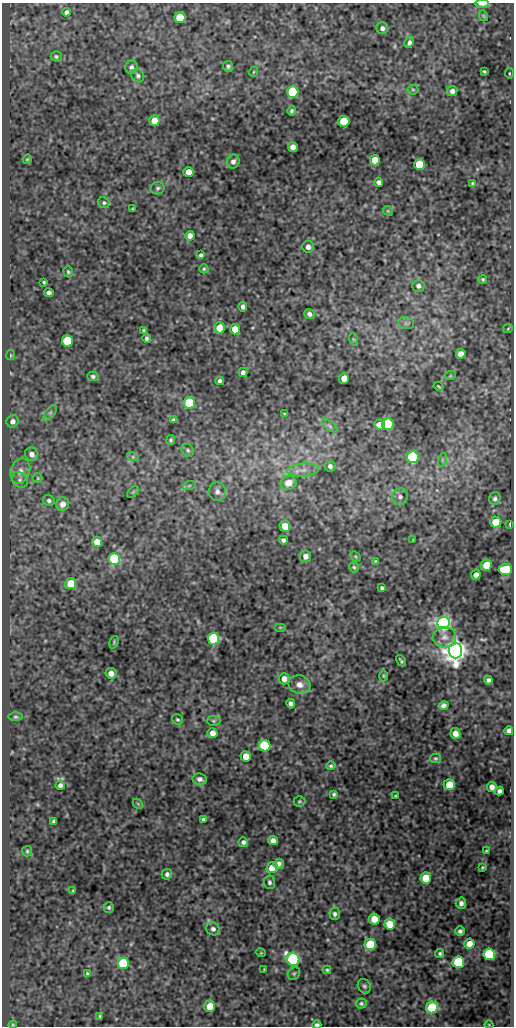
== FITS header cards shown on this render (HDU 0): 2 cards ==
NAXIS1  =                  512
NAXIS2  =                 1024

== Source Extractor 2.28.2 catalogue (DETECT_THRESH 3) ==
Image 512 x 1024 px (HDU 0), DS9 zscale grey, 1 PNG px = 1 image px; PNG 516 x 1028 px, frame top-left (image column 1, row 1024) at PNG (2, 3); each listed source drawn as its Kron ellipse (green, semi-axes under 4 px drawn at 4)
Background 49.3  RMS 0.55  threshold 1.64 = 3 sigma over >= 5 px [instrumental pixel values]
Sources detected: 174; all 174 listed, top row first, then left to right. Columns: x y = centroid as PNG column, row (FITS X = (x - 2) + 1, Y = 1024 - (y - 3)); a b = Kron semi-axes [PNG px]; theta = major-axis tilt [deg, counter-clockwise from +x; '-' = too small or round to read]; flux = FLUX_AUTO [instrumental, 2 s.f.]
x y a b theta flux
482 4 7 2 0 390
66 12 4 4 - 120
483 16 5 4 - 43
180 18 5 5 - 1200
382 28 6 5 - 130
409 42 6 4 62 110
56 56 5 5 - 65
228 66 5 5 - 83
131 67 6 6 - 120
484 71 3 3 - 43
253 72 5 3 - 33
509 73 5 3 - 34
138 76 7 6 - 83
413 90 5 5 - 48
452 91 5 5 - 150
293 92 6 5 - 3400
292 111 5 4 - 70
154 121 5 5 - 520
344 121 5 5 - 1700
293 147 5 5 - 290
27 159 5 4 - 38
375 160 5 5 - 740
233 162 7 6 - 140
419 165 5 5 - 1800
188 172 5 5 - 320
379 182 5 4 - 130
472 183 3 2 - 36
158 188 7 6 - 80
104 203 6 5 - 74
132 209 3 2 - 35
388 211 5 4 - 39
190 236 5 4 - 210
308 247 6 6 - 160
201 255 4 4 - 72
204 269 4 4 - 52
68 272 6 4 -72 63
483 279 4 4 - 51
44 282 3 3 - 47
418 286 6 6 - 130
49 293 5 4 - 98
243 307 5 4 - 100
309 314 5 4 - 110
406 323 8 6 -11 73
219 328 6 5 - 550
508 328 5 3 - 32
235 329 5 5 - 720
144 331 4 4 - 79
146 338 5 4 - 81
353 339 6 4 -71 49
67 341 5 5 - 2400
461 354 5 4 - 290
11 355 5 4 - 38
243 373 5 4 - 140
93 376 5 4 - 80
450 376 6 3 18 33
344 378 5 5 - 360
220 381 4 4 - 120
438 386 5 3 - 35
190 403 6 5 - 4100
50 413 9 4 54 89
285 414 3 3 - 35
173 420 4 3 - 65
13 421 6 6 - 180
388 424 6 5 - 3900
380 425 5 5 - 390
330 426 9 4 -36 66
171 440 5 4 - 62
188 450 7 5 -47 74
32 454 7 6 - 210
133 457 6 4 -18 51
413 457 6 6 - 5600
442 460 7 4 72 70
330 466 5 5 - 110
303 470 16 6 5 280
20 471 13 9 70 290
38 478 5 4 - 43
20 480 9 7 -48 120
289 483 8 7 - 430
189 486 6 4 19 52
133 492 7 4 45 51
217 492 9 8 - 170
400 497 8 8 - 150
495 499 6 5 - 89
49 501 6 5 - 90
63 504 7 6 - 270
496 522 5 5 - 1200
510 524 4 2 - 50
285 526 5 5 - 670
283 540 4 4 - 89
413 540 2 2 - 26
97 542 5 5 - 440
305 556 6 5 - 210
355 556 6 4 -46 44
114 559 6 6 - 4500
375 561 3 3 - 35
486 565 5 5 - 650
354 567 5 4 - 53
505 569 6 5 - 1600
476 575 5 4 - 170
71 583 5 5 - 920
382 588 4 4 - 69
443 623 6 6 - 20000
280 627 6 4 0 37
444 637 11 10 - 280
213 639 6 5 - 5500
114 642 6 3 73 42
455 651 7 7 - 52000
401 661 6 2 -60 53
111 673 5 5 - 240
383 676 5 3 - 39
284 679 6 5 - 230
488 680 4 4 - 99
299 685 11 9 -13 250
291 704 5 4 - 110
443 705 5 4 - 120
15 717 7 3 0 53
177 719 6 5 - 59
213 721 7 5 -1 60
509 731 4 4 - 140
212 733 5 5 - 280
455 734 5 5 - 220
265 746 5 5 - 3700
246 756 5 5 - 500
435 758 5 4 - 50
331 766 5 4 - 61
200 779 7 5 -12 130
60 785 4 4 - 100
449 785 5 5 - 950
492 787 5 5 - 200
499 791 4 4 - 120
334 794 4 3 - 60
396 796 3 2 - 37
299 801 6 5 - 51
138 804 6 4 -45 48
203 819 4 3 - 71
54 821 4 4 - 79
273 840 5 4 - 190
243 842 5 4 - 96
27 851 5 5 - 53
486 851 4 3 - 36
278 864 5 4 - 140
482 867 3 3 - 39
272 868 5 5 - 540
167 874 5 5 - 100
426 878 5 5 - 910
269 882 7 5 -86 89
73 891 4 3 - 48
461 903 6 5 - 140
109 907 5 5 - 62
335 914 6 5 - 86
374 919 5 5 - 650
390 924 5 5 - 800
213 929 7 6 - 130
460 931 5 4 - 99
370 944 6 5 - 1900
469 944 5 5 - 400
261 953 5 3 - 29
440 954 4 4 - 65
489 954 6 6 - 3600
293 959 6 6 - 11000
458 962 6 6 - 3800
123 963 6 5 - 3200
264 969 3 2 - 28
327 970 4 3 - 50
294 973 7 5 52 63
87 974 4 3 - 55
364 986 7 6 - 85
361 1003 5 5 - 58
210 1006 5 5 - 680
432 1008 6 5 - 3100
100 1016 3 2 - 44
13 1025 4 4 - 39
317 1025 4 3 - 92
489 1025 4 4 - 33
At the frame edge (FLAGS 8, measured only in part): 4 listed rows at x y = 482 4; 13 1025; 317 1025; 489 1025